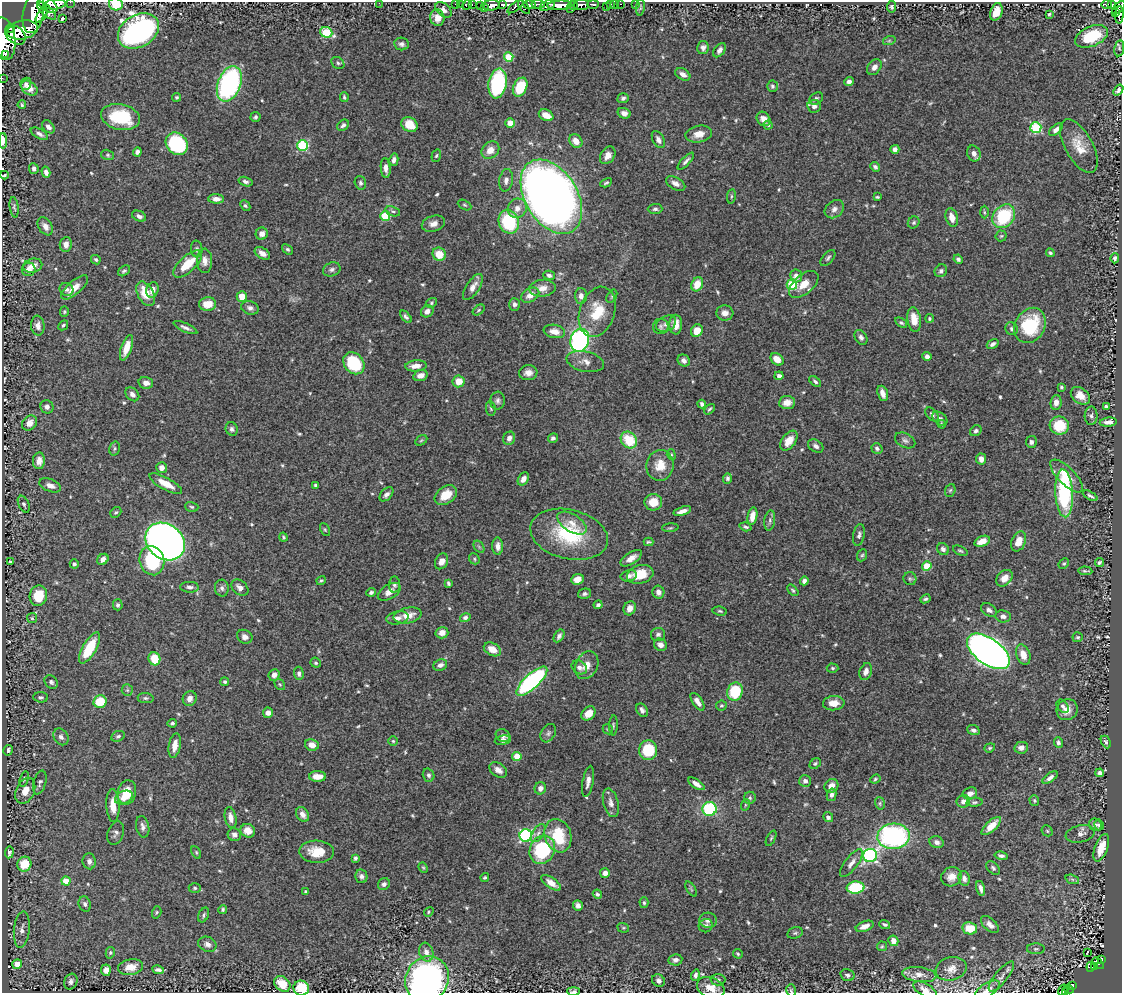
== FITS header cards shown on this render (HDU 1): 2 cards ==
NAXIS1  =                 1120
NAXIS2  =                  991

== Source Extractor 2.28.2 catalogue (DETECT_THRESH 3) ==
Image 1120 x 991 px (HDU 1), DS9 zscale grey, 1 PNG px = 1 image px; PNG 1124 x 995 px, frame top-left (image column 1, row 991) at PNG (2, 2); each listed source drawn as its Kron ellipse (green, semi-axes under 4 px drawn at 4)
Background 0.537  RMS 0.015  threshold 0.0464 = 3 sigma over >= 5 px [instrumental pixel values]
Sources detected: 610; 1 with non-positive FLUX_AUTO (blend fragments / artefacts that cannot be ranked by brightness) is neither listed nor drawn; of the other 609, the 500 brightest by FLUX_AUTO listed and drawn (109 fainter detections omitted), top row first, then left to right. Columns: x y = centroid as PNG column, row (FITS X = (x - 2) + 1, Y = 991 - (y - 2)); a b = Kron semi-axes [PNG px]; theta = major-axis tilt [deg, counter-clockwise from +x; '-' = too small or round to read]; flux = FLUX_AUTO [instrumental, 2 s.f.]
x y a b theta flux
70 2 2 2 - 21
379 3 2 2 - 12
55 4 11 5 6 840
116 4 7 6 - 27
455 4 2 2 - 7.5
461 4 2 2 - 3.5
472 4 3 2 - 16
538 4 6 3 -6 180
593 4 6 3 0 200
611 4 3 3 - 36
615 4 2 2 - 2.2
621 4 3 2 - 16
635 4 2 2 - 3.6
1107 4 5 3 - 120
48 5 11 6 -33 810
467 5 5 2 - 16
491 5 8 5 6 780
503 5 3 3 - 210
529 5 6 4 -1 330
547 5 8 5 25 360
560 5 12 4 2 1300
573 5 5 3 - 420
581 5 8 5 2 640
1111 5 4 3 - 90
481 6 3 2 - 17
516 6 9 4 37 250
607 6 3 2 - 11
524 7 8 2 -51 92
640 7 8 3 82 1.5
892 7 6 4 82 1.6
484 8 3 2 - 23
1119 8 8 3 47 310
570 9 2 2 - 130
444 10 9 6 -44 4
46 11 12 5 -42 660
996 12 9 6 70 12
33 13 21 10 79 2100
1115 13 3 2 - 50
1049 14 3 3 - 1.4
42 15 9 3 56 300
1119 15 9 4 85 180
437 18 8 7 - 7.8
62 19 3 3 - 1.8
10 28 4 3 - 53
22 30 15 9 12 2000
138 31 22 16 30 340
326 32 6 5 - 64
15 35 11 8 -39 1000
1091 36 17 10 23 39
4 39 21 11 -81 2300
889 41 6 4 19 1.5
402 44 7 6 - 3.3
703 47 6 5 - 3.5
1119 48 8 5 80 1.8
719 50 8 5 53 4.1
5 55 3 2 - 110
509 57 4 4 - 37
338 63 7 5 -39 2.2
874 67 8 6 52 4.8
683 74 8 5 -31 6
2 78 2 2 - 1.5
849 82 4 4 - 3.7
498 83 15 9 80 110
26 84 6 5 - 3.5
229 84 18 11 69 230
772 86 5 5 - 2.8
520 87 10 6 65 36
29 88 9 6 -37 10
1118 90 6 4 53 2.9
177 97 4 4 - 1.7
344 97 5 3 - 1.6
623 98 5 5 - 2.5
816 98 7 5 35 2.4
22 105 4 3 - 1.4
814 106 7 6 - 4.7
624 113 6 5 - 5.8
546 115 8 5 -26 12
120 117 20 12 -11 61
255 117 5 5 - 2
763 119 8 6 -52 8.3
510 123 5 4 - 14
343 125 6 5 - 2.9
409 125 8 7 - 20
768 125 4 4 - 1.4
48 127 7 5 -45 4.3
1036 128 5 5 - 88
1056 129 8 4 40 4.9
39 134 10 4 -30 3.9
699 134 13 8 11 10
658 140 9 5 -62 4.5
3 141 8 3 90 5.7
576 141 7 6 - 10
177 144 12 10 -47 91
303 145 5 5 - 86
1079 146 29 13 -61 21
895 149 4 4 - 4.1
490 150 10 7 43 10
137 152 5 4 - 3.6
974 153 8 6 -69 6.2
108 155 6 5 - 1.7
608 155 9 7 55 7.7
436 156 6 4 71 1.6
394 160 6 4 77 4.1
686 161 11 4 46 3.1
875 167 5 4 - 2.5
386 168 10 5 -85 6
34 169 5 5 - 3.5
46 172 5 4 - 4.3
4 175 4 2 - 1.5
506 180 11 7 79 5.7
245 182 7 4 -18 2.9
360 183 7 5 -73 2.7
606 183 6 3 28 1.7
676 183 10 6 -29 5
731 196 7 4 82 1.5
551 197 40 26 -58 1300
877 197 4 2 - 1.4
216 199 8 4 -1 5.5
465 205 7 4 -27 1.6
245 206 6 4 -48 1.8
14 207 10 4 -83 2.3
517 208 10 9 - 8.5
655 209 7 5 1 2.5
834 209 10 8 39 5.2
393 211 7 4 -18 2.3
984 212 6 4 -89 1.4
139 216 7 5 -25 3.9
385 216 5 5 - 50
1004 216 13 10 50 63
952 217 9 6 -74 9.2
509 222 12 10 -68 73
914 222 6 5 - 1.9
433 224 12 7 17 6.9
45 226 10 6 -57 6
262 234 6 6 - 6.7
1001 236 5 5 - 1.4
66 244 7 6 - 6.8
197 249 8 5 -84 2.4
288 249 6 4 -37 2
262 253 8 5 -32 5.8
1050 253 4 4 - 1.7
439 254 7 6 - 18
828 258 9 5 49 2.6
1115 258 5 4 - 3.2
958 259 5 4 - 2.5
96 260 5 4 - 1.7
205 261 12 7 -89 7.1
188 264 18 8 42 26
33 266 9 7 15 7.6
29 269 7 6 - 6.9
332 269 9 6 21 3.4
124 271 7 4 37 2.1
941 271 7 6 - 2.8
549 275 6 4 -15 2.9
796 276 6 6 - 6.8
697 284 7 6 - 17
804 284 17 9 41 14
792 285 5 5 - 72
75 287 16 6 41 14
473 287 15 6 56 7.7
542 288 13 8 6 8.4
66 289 7 6 - 3.7
152 290 8 6 72 7.6
146 294 13 8 -61 21
530 295 10 6 31 9.8
242 296 5 5 - 14
581 296 8 6 -87 4.9
612 296 7 4 59 1.8
431 303 6 5 - 1.6
208 304 8 7 - 15
515 304 6 5 - 3.1
250 308 9 6 -18 3.8
479 310 7 4 37 1.5
427 311 6 5 - 5.5
64 312 5 4 - 1.4
597 312 26 17 72 34
725 313 8 7 - 6.5
406 317 7 4 -50 2.7
929 318 4 4 - 1.5
914 320 12 6 -82 16
901 323 7 4 -36 1.8
666 324 10 7 27 5.2
63 325 5 4 - 1.7
676 325 10 6 89 9.5
1030 325 18 15 59 62
38 326 10 6 -85 5.7
661 326 8 7 - 2.9
185 328 13 4 -24 3.9
1011 329 6 6 - 2.5
554 331 11 6 -10 10
697 331 6 5 - 15
861 337 8 5 -57 3.6
580 340 11 9 73 220
993 344 6 4 32 3
126 348 13 5 71 13
927 356 4 4 - 4
777 359 7 5 -40 11
684 360 6 5 - 4.5
585 362 19 10 -12 9.2
354 363 12 9 -50 61
416 366 11 5 4 9.6
528 373 9 7 8 6.6
420 375 7 5 17 6.2
779 376 4 4 - 3.6
459 381 6 6 - 15
815 381 7 4 -40 2.2
146 383 7 6 - 5.4
1061 387 4 3 - 1.5
883 393 8 5 -70 7.1
132 394 8 5 -45 3.9
1080 396 11 7 -38 10
498 401 9 7 83 3.5
787 402 8 6 6 8.5
1056 402 7 5 86 5.8
702 404 4 4 - 3
1106 406 4 3 - 2.1
47 407 7 6 - 4.4
491 409 7 4 -83 1.7
709 409 6 3 47 1.7
932 414 8 5 -47 3.2
1091 416 9 6 88 3.3
940 419 8 5 -38 3.5
1108 422 8 4 5 5.7
30 423 8 7 - 8.2
942 424 4 3 - 1.6
1059 426 10 9 - 33
232 429 7 6 - 2.9
976 431 6 5 - 2.6
509 438 7 6 - 5.2
553 438 5 4 - 3.1
421 440 6 4 31 1.4
629 440 9 7 -48 33
905 440 11 7 -27 3.6
789 441 11 7 54 14
1031 442 6 5 - 3.8
816 446 8 5 -32 4.5
114 448 7 5 74 2
877 448 5 5 - 2.8
671 455 5 4 - 1.4
981 459 5 5 - 8
39 461 8 6 87 7.2
660 465 15 13 81 17
162 468 5 5 - 4.5
1067 476 21 8 -45 19
727 478 5 4 - 2.4
523 479 7 5 55 6.5
166 484 18 6 -29 15
50 485 11 6 -20 6.3
316 485 3 3 - 2
950 490 6 5 - 1.7
1064 493 24 8 -87 130
386 494 8 5 46 4.2
446 495 12 8 35 20
1090 496 8 3 -28 2.5
653 502 9 8 - 16
24 504 9 5 -65 2.8
192 507 7 5 -16 1.8
682 511 9 3 18 5.3
116 512 6 4 41 1.6
752 516 9 4 79 11
770 520 10 5 83 3.2
572 523 16 8 -32 10
745 527 6 4 -18 2.1
670 528 8 3 4 1.5
325 530 7 4 -62 1.4
569 534 39 24 -13 70
859 535 11 5 78 3.5
283 537 4 4 - 1.5
165 541 21 17 -38 700
982 541 8 5 21 12
1019 541 10 7 67 13
648 542 5 3 - 1.5
498 546 8 5 -89 5.8
479 547 7 4 -56 1.9
943 549 6 5 - 3.8
960 551 8 4 -24 1.7
862 555 6 5 - 1.7
631 558 12 5 33 7.8
103 559 6 5 - 5.7
474 559 6 5 - 1.6
152 561 15 12 -73 64
442 561 8 6 62 7.3
10 562 4 3 - 1.9
1099 562 5 3 - 1.8
74 564 4 4 - 2.6
1064 564 6 4 47 1.7
927 566 5 4 - 29
1085 571 7 3 -4 1.7
640 574 13 9 15 23
629 576 8 5 12 3.6
1004 578 9 7 45 10
577 579 6 5 - 9.2
910 579 6 6 - 2.1
321 580 5 3 - 1.4
804 581 4 4 - 4.1
448 583 4 3 - 1.8
394 584 8 5 86 2.7
190 587 9 5 -3 3.5
222 588 8 7 - 3.4
240 588 9 7 -40 7
793 590 7 4 -46 1.7
371 592 5 4 - 2.2
389 592 12 7 32 7.4
658 592 6 6 - 5.1
585 594 7 5 13 2.5
38 596 10 9 - 30
925 599 5 4 - 2
118 605 5 5 - 2.6
598 605 4 3 - 2.4
630 608 7 6 - 7.5
989 610 8 6 -33 3.8
720 611 7 4 -8 1.9
408 615 14 7 11 13
1003 616 7 6 - 4.1
32 618 5 5 - 1.4
398 618 11 6 10 5.2
465 618 5 4 - 3.2
442 633 6 5 - 8.2
658 635 7 6 - 3.5
559 636 7 4 58 3.6
245 637 8 6 -29 4.9
1078 637 5 5 - 2.1
660 645 6 6 - 6.9
90 648 17 6 60 40
492 649 9 6 -29 11
988 651 24 13 -36 970
1023 655 10 7 -70 10
154 659 7 5 -68 26
316 663 5 4 - 1.9
440 665 7 5 23 4.1
587 665 14 11 63 11
579 667 8 6 -33 4.5
833 668 6 4 -1 1.8
866 672 9 6 69 5.9
299 673 7 4 -85 2.8
274 675 6 5 - 4.7
532 681 20 7 43 190
51 682 7 6 - 3
225 682 4 4 - 2.4
280 685 6 5 - 1.6
127 690 6 5 - 2
735 692 9 7 75 45
41 697 7 5 -4 2.1
146 698 8 5 -7 2
190 698 7 6 - 5.7
100 702 6 6 - 32
697 702 10 5 -56 6.7
834 703 11 7 5 12
721 706 5 5 - 1.5
1063 706 7 5 -52 2.7
642 710 7 5 -59 3.4
1067 710 11 10 - 9.5
268 713 5 5 - 6.5
588 713 8 6 45 13
172 723 5 4 - 2
613 725 10 3 87 1.6
608 729 5 4 - 1.5
973 730 6 5 - 3.2
548 733 10 7 58 3.4
118 736 7 5 26 2.2
503 736 7 6 - 4.4
61 737 9 7 -55 4.6
503 740 8 4 10 5.3
393 741 5 4 - 1.4
1106 742 7 4 -64 2.2
1058 743 5 4 - 2.6
312 745 7 5 -10 7.2
175 746 13 6 80 9.7
990 748 5 4 - 1.6
1021 748 7 6 - 5.5
8 750 5 5 - 3.8
648 750 10 9 - 37
517 756 4 4 - 22
815 764 6 5 - 1.7
498 770 9 6 -34 6.4
1100 773 4 4 - 3.2
429 775 7 5 -72 3
317 776 8 5 0 12
1050 778 9 4 37 4
24 779 8 4 73 1.4
875 779 5 4 - 1.8
588 781 16 5 80 5.8
805 781 6 6 - 4.4
40 782 12 6 74 3.3
696 784 9 4 -33 5.8
831 786 7 6 - 7.1
540 788 6 5 - 5.4
25 791 13 9 64 13
127 792 12 9 76 21
970 793 7 6 - 5.5
832 795 6 5 - 4.3
124 797 9 6 24 7.8
750 798 6 6 - 2.3
963 801 7 6 - 5.1
1034 801 5 4 - 1.6
975 802 8 4 6 1.9
611 803 15 7 -76 6.2
880 803 6 5 - 1.8
113 805 16 6 -87 14
745 805 6 3 71 1.4
710 809 7 7 - 75
303 814 8 6 -57 6.2
828 817 5 4 - 2.9
231 818 11 5 -79 7.1
1095 825 6 6 - 2.7
1099 825 5 4 - 2.2
991 826 12 5 43 16
143 827 11 6 -78 4.5
248 831 7 6 - 9.8
1047 831 6 5 - 1.5
116 833 12 8 71 4.1
538 833 10 5 58 3.4
1080 834 15 8 12 5.2
234 835 7 6 - 4.2
526 836 6 6 - 160
558 836 17 13 -71 44
893 836 16 12 3 180
771 838 8 3 64 1.5
937 842 7 6 - 4.2
1101 848 14 6 70 17
542 850 14 12 62 72
9 852 6 4 86 4.7
196 852 7 4 -63 1.4
317 852 17 11 -2 21
870 856 7 6 - 220
1001 856 6 4 -13 2.8
355 858 4 3 - 2
89 861 8 6 -83 4.2
851 863 16 6 53 6.6
24 864 7 7 - 31
423 868 5 4 - 1.4
993 868 8 5 -47 2.4
605 873 5 4 - 5.6
361 876 7 6 - 3.4
485 877 4 4 - 1.6
951 877 10 9 - 8.7
964 878 7 5 -79 4.6
1072 879 7 4 -19 2.3
66 881 4 4 - 15
551 883 11 5 -34 9.4
384 884 6 5 - 3.3
195 888 6 5 - 1.9
856 888 9 6 3 64
981 888 7 4 -77 4.4
691 889 8 3 -58 1.6
306 892 3 3 - 1.9
597 894 5 4 - 2.5
644 903 5 4 - 1.9
85 904 8 6 -73 3.4
578 906 5 4 - 4.2
223 909 4 4 - 1.7
157 912 6 4 73 1.6
429 912 5 4 - 1.4
204 915 8 5 65 2.4
708 920 9 7 -6 4.7
885 925 5 4 - 2.1
990 925 11 6 -42 5.3
706 926 7 6 - 2.5
865 926 9 5 20 7.4
623 928 6 4 -19 1.4
970 928 7 6 - 21
22 929 18 8 84 7.5
795 933 8 5 15 2.1
893 941 5 5 - 6.8
207 944 9 7 -24 5.7
882 946 5 5 - 1.4
1036 949 9 5 -1 2.4
426 952 9 7 -72 6.1
1087 952 3 2 - 1.8
110 953 6 4 77 1.7
738 954 5 4 - 1.5
675 960 7 5 9 3.4
1101 960 3 3 - 42
1098 963 7 4 -47 65
17 964 5 4 - 17
1094 966 4 3 - 36
130 967 13 8 10 13
1091 967 5 4 - 17
951 969 16 11 14 9.2
106 970 5 5 - 5.5
158 970 6 3 -10 2.9
695 975 6 4 73 2.8
847 975 7 6 - 3.1
919 975 17 7 -7 7.9
1001 977 18 6 51 5.4
427 979 23 21 57 420
718 980 7 6 - 2.5
658 981 7 6 - 4.4
71 982 8 6 65 3.7
282 984 9 7 -41 18
1072 986 3 3 - 45
301 988 8 7 - 35
711 988 14 10 -23 12
1069 989 5 4 - 60
791 990 6 4 -75 1.6
925 990 13 6 -30 6.2
987 990 14 6 32 6.3
1063 990 6 3 56 34
573 991 6 3 -1 2.1
1065 992 3 2 - 25
At the frame edge (FLAGS 8, measured only in part): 20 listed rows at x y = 70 2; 379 3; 55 4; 116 4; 48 5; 1119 8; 33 13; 1119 15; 4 39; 2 78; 3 141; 4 175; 427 979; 301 988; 711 988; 791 990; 925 990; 987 990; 573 991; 1065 992
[109 fainter detections neither listed nor drawn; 1 non-positive-flux detection neither listed nor drawn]